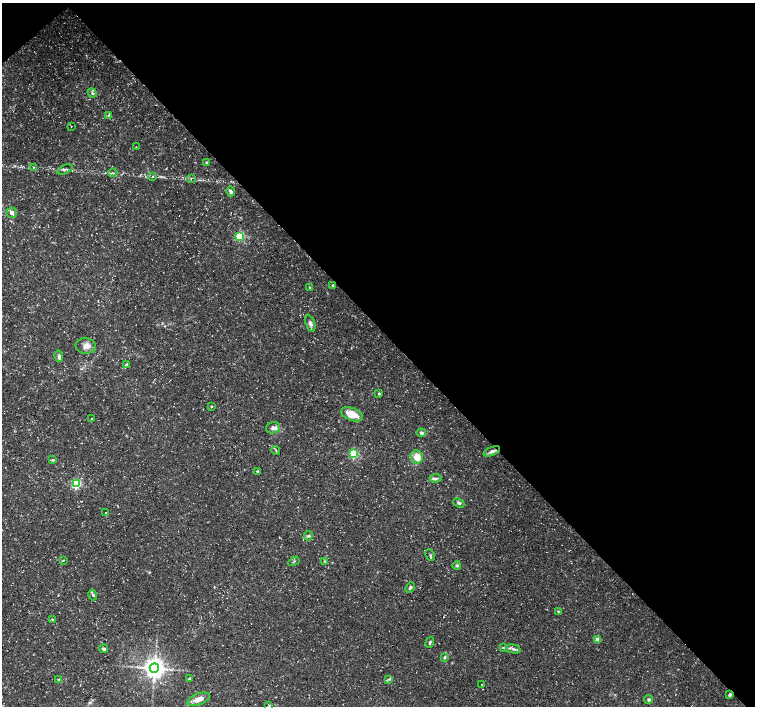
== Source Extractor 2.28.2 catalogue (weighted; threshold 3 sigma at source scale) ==
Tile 3 of 4 x 4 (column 3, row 1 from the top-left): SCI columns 3016-4520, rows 4441-5848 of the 6024 x 5998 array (HDU 1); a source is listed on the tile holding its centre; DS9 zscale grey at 2 x 2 block average (1 PNG px = mean of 2 x 2 image px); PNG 757 x 708 px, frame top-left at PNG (2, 3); each listed source drawn as its Kron ellipse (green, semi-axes under 4 px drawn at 4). Shown black and unused: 47% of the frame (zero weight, under 3 of 5 exposures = <1% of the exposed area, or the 3 px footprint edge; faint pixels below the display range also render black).
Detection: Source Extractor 2.28.2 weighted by HDU 2 'WHT'; one run over the whole footprint, this tile lists its part. Background 0.0257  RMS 0.0026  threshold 0.0116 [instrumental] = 3 sigma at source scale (4.5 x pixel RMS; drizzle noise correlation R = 1.50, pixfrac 1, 0.0396/0.0396 arcsec/px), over >= 5 px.
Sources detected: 60; all 60 listed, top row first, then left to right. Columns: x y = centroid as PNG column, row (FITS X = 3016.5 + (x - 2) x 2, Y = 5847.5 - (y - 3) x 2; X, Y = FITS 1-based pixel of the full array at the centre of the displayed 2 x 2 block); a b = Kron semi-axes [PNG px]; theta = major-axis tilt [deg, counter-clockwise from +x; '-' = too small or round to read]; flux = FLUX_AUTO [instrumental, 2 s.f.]
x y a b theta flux
92 93 5 3 - 1
109 115 4 3 - 0.68
71 126 2 2 - 0.3
136 147 2 2 - 0.31
206 162 3 2 - 0.56
34 167 3 2 - 0.45
65 169 8 3 23 1.1
113 173 4 3 - 0.83
153 176 3 3 - 0.46
191 179 4 2 - 0.37
231 191 5 3 - 1.6
12 213 5 5 - 2
239 236 3 3 - 37
333 286 2 2 - 2.6
309 287 3 2 - 0.44
310 323 8 4 -71 2
86 346 10 7 -6 3.3
59 356 6 3 -80 1.8
126 365 4 3 - 0.66
379 393 3 3 - 0.59
211 406 3 2 - 0.48
352 414 11 6 -21 8.9
91 418 3 2 - 0.29
273 428 7 5 15 2.1
421 433 4 3 - 1.3
276 450 4 2 - 0.56
492 451 9 4 22 2.1
354 454 3 3 - 48
417 457 7 6 - 6.6
53 460 4 3 - 0.8
257 471 4 3 - 0.62
435 478 6 3 3 1.2
76 484 3 3 - 57
459 503 6 3 -24 1.3
106 512 2 2 - 0.26
308 536 5 4 - 0.97
430 555 6 2 -64 0.72
63 560 4 2 - 0.39
294 561 6 2 32 0.6
325 561 4 3 - 0.59
457 566 4 4 - 1.1
410 587 6 4 49 1.2
93 595 5 3 - 0.91
558 611 3 2 - 0.55
52 619 3 3 - 0.67
598 640 3 2 - 10
430 642 6 3 71 0.97
503 647 3 2 - 0.46
103 649 4 3 - 1.6
513 649 7 3 -14 1.5
444 657 4 3 - 0.88
154 668 5 4 - 530
189 679 4 3 - 0.68
389 679 4 2 - 0.64
59 680 4 4 - 0.93
482 685 2 2 - 0.22
730 695 4 3 - 0.9
199 699 12 5 19 5.1
649 699 4 3 - 0.99
269 706 3 2 - 0.47
Overlapping masked pixels (flux is a lower limit): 1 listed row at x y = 730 695